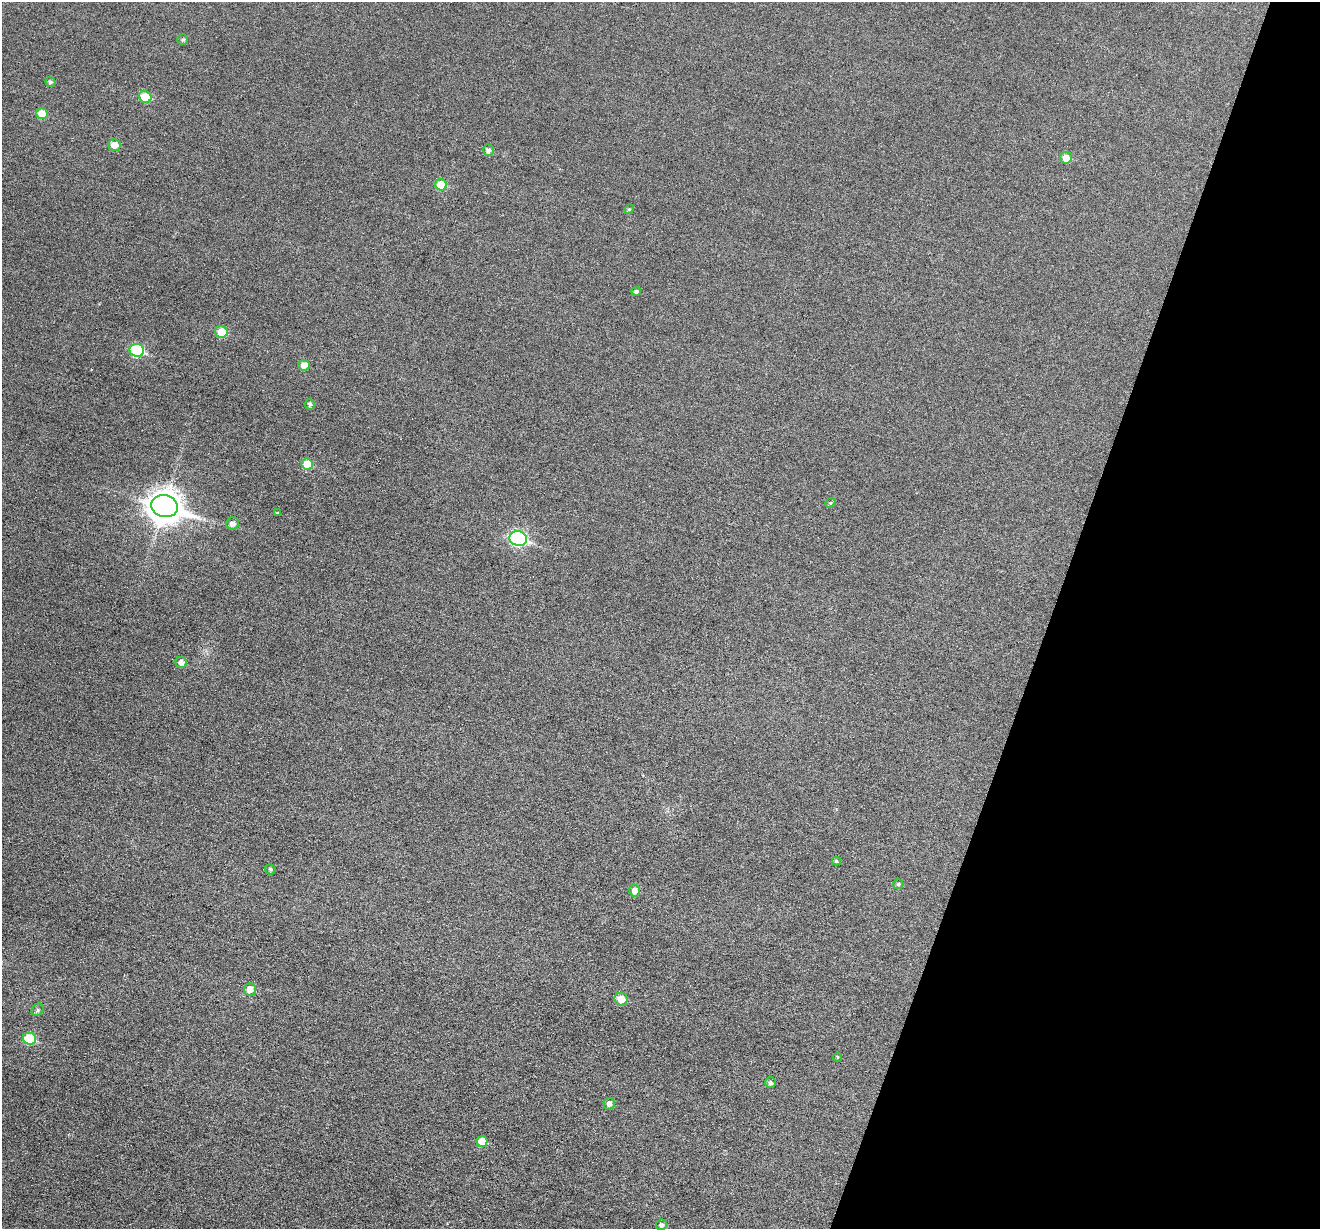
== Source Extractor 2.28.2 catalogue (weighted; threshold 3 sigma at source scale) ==
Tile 8 of 4 x 4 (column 4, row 2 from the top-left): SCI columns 3957-5274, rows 2708-3934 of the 5274 x 5287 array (HDU 1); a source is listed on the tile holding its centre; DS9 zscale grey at full resolution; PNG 1322 x 1231 px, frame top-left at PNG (2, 2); each listed source drawn as its Kron ellipse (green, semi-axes under 4 px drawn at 4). Shown black and unused: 20% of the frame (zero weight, under 3 of 6 exposures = <1% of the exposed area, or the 3 px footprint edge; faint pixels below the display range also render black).
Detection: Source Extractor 2.28.2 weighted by HDU 2 'WHT'; one run over the whole footprint, this tile lists its part. Background 0.043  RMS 0.0054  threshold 0.0221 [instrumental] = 3 sigma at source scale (4.09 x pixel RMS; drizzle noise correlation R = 1.36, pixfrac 0.8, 0.05/0.05 arcsec/px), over >= 5 px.
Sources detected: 34; all 34 listed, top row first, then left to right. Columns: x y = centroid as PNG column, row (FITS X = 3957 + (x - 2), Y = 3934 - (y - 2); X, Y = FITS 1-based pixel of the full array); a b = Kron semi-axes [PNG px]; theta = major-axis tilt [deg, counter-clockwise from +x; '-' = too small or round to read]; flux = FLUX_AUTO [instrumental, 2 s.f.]
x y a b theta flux
183 40 5 5 - 0.87
50 82 5 4 - 1.1
145 97 6 5 - 11
42 114 6 5 - 7.5
115 145 6 6 - 4.8
488 150 5 5 - 1.5
1066 158 6 6 - 5
441 185 6 5 - 11
629 209 5 4 - 0.53
636 291 5 4 - 1.1
221 332 6 6 - 8.5
137 350 7 6 - 36
304 365 5 5 - 4.1
310 404 5 5 - 1.3
307 464 6 5 - 9.7
830 503 5 4 - 0.59
164 506 13 11 -16 750
278 513 4 3 - 0.67
233 523 6 6 - 2.4
518 539 9 7 -15 84
181 662 6 5 - 2.5
836 861 4 3 - 0.75
270 869 5 5 - 0.94
898 884 5 5 - 0.94
635 891 6 5 - 2.7
250 989 6 6 - 4.2
621 999 6 6 - 6.8
38 1010 7 5 53 1.2
29 1039 6 6 - 22
838 1057 4 4 - 0.55
770 1083 5 5 - 1.2
609 1104 6 5 - 2.5
482 1141 5 5 - 6.2
661 1225 5 5 - 1.6